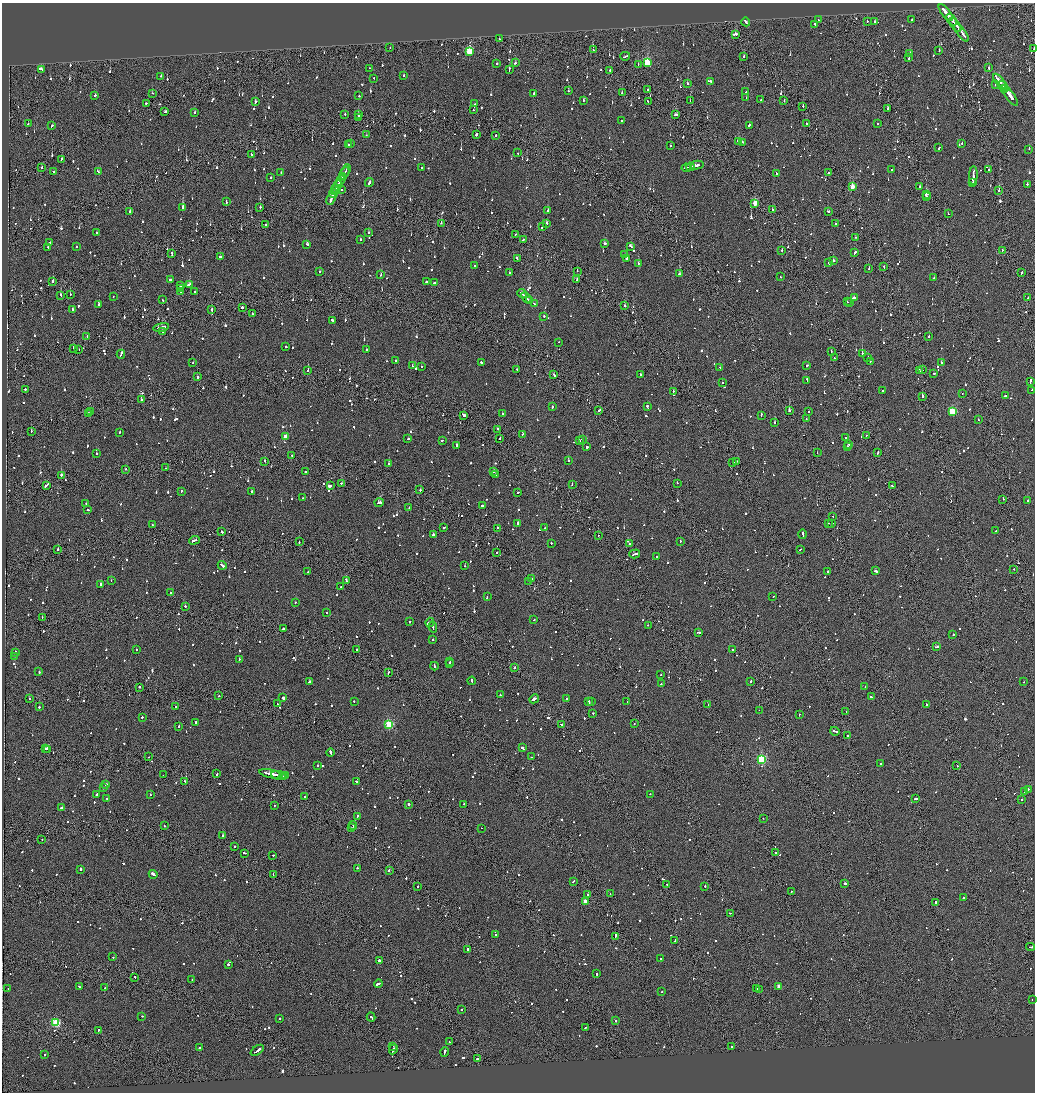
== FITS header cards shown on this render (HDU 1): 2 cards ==
NAXIS1  =                 2066
NAXIS2  =                 2180

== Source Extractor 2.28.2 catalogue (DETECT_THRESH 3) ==
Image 2066 x 2180 px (HDU 1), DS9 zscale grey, zoomed out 1/2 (1 PNG px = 2 x 2 image px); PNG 1037 x 1094 px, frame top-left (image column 2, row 2179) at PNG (2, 3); each listed source drawn as its Kron ellipse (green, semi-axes under 4 px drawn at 4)
Background -0.118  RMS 0.064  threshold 0.191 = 3 sigma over >= 5 px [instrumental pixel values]
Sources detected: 1678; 111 cannot appear on this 1/2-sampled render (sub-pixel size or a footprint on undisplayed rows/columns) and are neither listed nor drawn; of the other 1567, the 500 brightest by FLUX_AUTO listed and drawn (1067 fainter detections omitted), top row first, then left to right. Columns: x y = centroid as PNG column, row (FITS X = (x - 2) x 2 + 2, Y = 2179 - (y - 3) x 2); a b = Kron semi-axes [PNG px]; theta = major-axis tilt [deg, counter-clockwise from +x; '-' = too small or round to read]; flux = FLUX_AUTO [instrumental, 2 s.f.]
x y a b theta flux
946 12 10 2 -51 1500
818 20 2 2 - 95
912 20 2 1 - 430
951 20 7 2 -49 1400
867 21 2 1 - 220
746 22 4 2 - 250
875 22 2 2 - 140
815 25 3 2 - 160
955 25 8 1 -52 1200
962 33 10 2 -52 1600
736 34 2 2 - 420
499 39 3 1 - 230
390 48 2 1 - 100
1034 48 3 1 - 180
593 50 2 1 - 130
939 50 2 2 - 100
469 52 3 3 - 850
910 54 3 2 - 340
625 56 5 2 - 310
744 57 2 2 - 230
909 58 2 2 - 110
515 63 2 2 - 110
647 63 3 3 - 910
497 64 2 2 - 240
638 64 2 1 - 150
369 68 2 1 - 100
989 68 2 2 - 320
41 69 3 2 - 290
509 69 4 2 - 200
610 70 2 1 - 390
403 75 2 2 - 130
161 76 2 2 - 130
374 78 2 2 - 340
711 81 2 2 - 110
999 81 9 2 -53 1500
687 84 3 2 - 130
996 84 2 2 - 110
1003 86 5 2 - 1100
1005 88 4 1 - 680
647 90 2 1 - 170
568 91 2 2 - 150
746 92 2 2 - 570
152 93 2 1 - 160
534 93 2 2 - 120
622 93 2 2 - 130
95 96 2 2 - 280
359 96 2 2 - 110
1010 96 12 2 -54 1600
746 98 2 2 - 140
583 100 2 2 - 180
760 100 2 2 - 110
690 101 2 1 - 97
784 101 2 1 - 150
255 102 2 2 - 330
648 102 4 1 - 360
146 103 2 2 - 120
475 104 2 2 - 100
803 106 2 1 - 490
888 108 2 2 - 230
473 110 2 1 - 120
165 112 3 2 - 170
195 112 2 2 - 260
345 114 2 2 - 210
358 115 2 1 - 170
676 115 3 2 - 250
359 117 2 2 - 810
621 121 2 2 - 680
878 123 2 2 - 110
28 124 2 1 - 160
806 124 2 2 - 240
749 125 3 2 - 320
52 126 2 2 - 120
476 134 2 2 - 330
366 135 2 1 - 130
495 135 2 2 - 180
739 141 3 2 - 490
742 142 3 1 - 220
962 143 2 2 - 95
349 144 3 2 - 300
351 144 2 2 - 170
670 146 2 2 - 130
939 148 3 2 - 160
1029 149 2 2 - 130
517 153 2 1 - 170
251 154 2 2 - 150
62 159 3 2 - 180
697 165 6 2 14 450
42 167 2 2 - 160
421 167 2 2 - 140
690 167 4 2 - 300
686 168 5 1 - 360
988 169 2 2 - 190
892 170 2 2 - 220
53 171 2 2 - 97
346 171 6 2 65 510
98 172 4 2 - 520
281 172 2 1 - 140
344 173 6 2 62 350
776 173 2 1 - 310
828 173 2 1 - 1900
973 175 9 2 86 750
342 177 3 2 - 310
271 178 2 2 - 110
340 180 6 2 57 560
369 183 4 2 - 750
973 183 3 2 - 180
1027 184 2 2 - 280
337 187 7 2 60 440
853 187 3 2 - 270
920 187 2 2 - 270
341 189 2 2 - 97
335 191 3 2 - 220
999 191 2 1 - 210
333 193 4 1 - 330
926 194 2 2 - 870
926 197 2 2 - 130
331 199 6 2 67 440
226 202 2 2 - 110
755 203 3 2 - 320
183 207 2 2 - 860
260 207 2 2 - 140
548 210 2 2 - 370
772 210 2 2 - 220
130 211 2 2 - 270
828 211 2 2 - 540
948 214 2 1 - 250
441 223 2 2 - 120
547 223 2 2 - 300
835 224 2 2 - 390
265 225 2 1 - 230
542 227 3 2 - 180
369 232 2 2 - 110
96 233 2 2 - 110
515 234 2 2 - 100
855 237 2 1 - 270
361 239 2 2 - 150
523 240 3 2 - 210
50 242 2 1 - 110
604 243 3 2 - 170
307 244 3 2 - 190
77 246 2 2 - 160
48 247 3 2 - 380
631 247 4 2 - 240
782 250 2 1 - 210
1002 250 2 2 - 110
172 253 3 2 - 230
855 253 3 2 - 270
624 255 2 2 - 150
220 257 2 2 - 160
517 258 3 2 - 220
627 258 3 2 - 190
833 261 2 2 - 910
638 263 2 2 - 380
829 263 2 2 - 250
474 266 2 2 - 110
884 267 3 2 - 160
869 268 2 1 - 180
577 271 2 1 - 100
319 272 2 2 - 130
1022 272 3 2 - 240
509 273 2 2 - 110
381 274 3 2 - 170
679 274 3 2 - 160
780 277 2 2 - 170
934 278 2 1 - 320
171 280 3 2 - 160
577 280 2 2 - 390
53 281 2 2 - 640
426 282 2 2 - 780
434 283 2 2 - 230
189 284 4 2 - 360
180 286 2 2 - 480
181 289 3 2 - 330
181 292 3 2 - 200
195 292 2 2 - 110
70 294 2 2 - 120
522 294 5 2 - 350
61 295 3 2 - 120
113 297 2 1 - 96
854 297 2 2 - 130
526 298 6 2 -45 440
1028 298 2 1 - 120
163 300 2 2 - 100
530 301 3 1 - 160
847 302 2 2 - 220
850 303 2 1 - 100
98 304 2 2 - 270
534 304 3 2 - 450
624 306 2 2 - 720
242 307 3 2 - 480
72 309 2 2 - 290
211 309 2 2 - 620
252 314 2 2 - 180
544 316 3 2 - 120
332 320 3 2 - 450
161 327 8 2 11 490
162 331 2 2 - 910
87 336 2 2 - 100
929 336 2 2 - 170
559 342 2 1 - 170
285 347 2 2 - 120
74 349 3 1 - 180
366 349 2 2 - 140
79 350 2 1 - 95
831 351 2 1 - 140
121 354 4 2 - 250
862 354 2 2 - 1300
867 357 2 2 - 160
834 358 3 2 - 210
395 361 2 2 - 550
193 362 2 2 - 110
870 362 2 2 - 150
481 363 3 2 - 170
941 363 2 2 - 140
807 365 3 2 - 130
412 366 2 2 - 130
422 367 2 2 - 130
720 367 2 1 - 130
517 369 2 2 - 110
308 370 2 1 - 260
923 370 2 1 - 290
920 371 4 2 - 600
934 373 2 1 - 120
554 375 3 2 - 160
640 375 2 2 - 130
197 377 2 2 - 170
807 380 4 2 - 310
1030 381 4 1 - 300
722 382 2 1 - 140
25 389 2 2 - 160
883 390 2 2 - 220
1032 390 2 2 - 130
673 391 2 2 - 110
962 393 2 2 - 100
922 396 2 2 - 300
1005 396 3 2 - 130
141 399 2 2 - 100
552 407 2 2 - 110
647 407 3 2 - 190
599 410 4 2 - 290
789 410 2 1 - 1100
91 411 2 1 - 190
808 412 2 1 - 110
952 412 3 3 - 880
88 414 2 2 - 440
502 414 2 2 - 110
464 415 4 2 - 400
761 415 3 2 - 310
806 419 2 2 - 100
978 420 2 1 - 96
774 422 2 2 - 300
498 429 3 2 - 430
31 431 2 2 - 110
120 432 2 2 - 120
522 434 2 2 - 98
866 435 2 2 - 110
285 437 3 2 - 200
845 437 2 2 - 100
500 438 2 2 - 580
408 439 2 2 - 160
582 439 2 2 - 200
442 440 2 2 - 100
579 441 2 2 - 270
456 445 2 2 - 650
849 445 2 2 - 200
587 447 2 2 - 280
847 447 2 2 - 140
96 453 2 2 - 170
817 453 2 1 - 100
878 453 2 2 - 220
291 455 2 2 - 160
568 460 2 2 - 740
264 461 2 2 - 200
736 461 3 2 - 210
733 462 2 2 - 210
389 464 2 2 - 170
165 468 2 1 - 230
126 469 2 1 - 240
306 472 2 2 - 200
493 472 2 2 - 830
61 475 2 2 - 860
495 475 2 2 - 140
341 483 2 2 - 140
677 483 2 1 - 200
572 484 2 1 - 160
46 485 4 2 - 290
330 486 3 2 - 960
892 486 2 2 - 110
420 490 2 2 - 220
181 491 2 2 - 170
252 491 2 2 - 150
518 492 2 1 - 150
303 498 2 2 - 120
1003 499 2 2 - 280
1028 501 2 2 - 610
379 503 4 2 - 510
86 504 2 2 - 110
482 506 2 2 - 220
409 508 2 1 - 100
88 510 2 2 - 100
833 516 2 1 - 140
517 523 3 2 - 330
832 523 2 2 - 180
828 524 2 2 - 120
152 525 2 1 - 120
444 528 2 1 - 1900
497 528 2 2 - 98
544 528 2 1 - 100
222 531 3 2 - 360
996 531 2 2 - 110
803 534 5 2 - 280
433 535 2 2 - 300
598 535 2 2 - 150
194 540 5 2 - 340
680 541 2 2 - 96
299 542 2 1 - 120
551 543 2 2 - 250
630 544 2 2 - 110
58 549 2 2 - 300
800 549 2 1 - 370
497 552 2 2 - 190
635 554 5 2 - 530
656 557 2 2 - 130
222 565 4 2 - 350
465 566 2 1 - 100
1014 569 2 2 - 98
828 571 2 2 - 250
875 571 3 2 - 400
308 572 2 2 - 100
531 578 2 1 - 120
111 580 2 2 - 140
346 580 3 2 - 150
528 581 2 1 - 170
100 584 3 2 - 1400
341 587 2 2 - 130
171 593 2 2 - 130
487 597 2 2 - 390
773 597 2 2 - 130
295 602 2 1 - 130
185 606 2 2 - 240
327 613 2 2 - 160
42 617 2 1 - 120
533 620 2 2 - 220
409 622 2 1 - 150
430 622 5 2 - 1000
648 625 2 2 - 100
433 627 5 2 - 430
283 629 2 2 - 760
698 632 4 2 - 180
953 634 2 2 - 140
433 639 2 2 - 340
936 647 4 2 - 600
357 649 2 2 - 140
733 649 2 2 - 130
136 650 2 2 - 150
16 652 2 2 - 130
14 656 2 1 - 210
240 659 2 1 - 120
450 661 3 2 - 200
450 664 2 2 - 160
434 666 4 2 - 200
514 668 2 1 - 550
39 672 3 2 - 140
388 673 2 2 - 170
661 675 2 2 - 110
309 681 3 2 - 120
472 681 4 2 - 260
751 681 2 2 - 500
1024 682 2 2 - 150
661 684 2 1 - 430
865 686 2 2 - 210
139 687 2 1 - 130
500 695 2 2 - 170
219 696 2 2 - 110
871 697 3 2 - 140
29 698 2 1 - 140
283 698 2 2 - 710
566 698 2 2 - 120
534 699 5 2 - 500
354 701 2 2 - 210
589 701 2 2 - 200
592 702 2 2 - 170
627 702 2 1 - 96
277 704 3 2 - 120
708 705 2 1 - 140
926 705 2 2 - 270
176 706 2 2 - 130
39 707 2 2 - 170
759 710 2 1 - 96
846 712 2 1 - 270
593 713 2 2 - 110
799 715 2 2 - 110
142 717 2 2 - 280
196 722 2 2 - 190
389 724 3 3 - 1100
562 724 2 2 - 410
634 724 2 1 - 110
179 726 2 2 - 240
835 731 5 2 - 330
848 736 2 1 - 390
46 748 2 1 - 120
522 748 3 2 - 290
48 749 3 1 - 270
331 753 4 2 - 270
149 757 2 1 - 150
531 757 2 1 - 120
761 759 3 3 - 1400
880 764 2 2 - 870
318 765 2 2 - 180
957 766 2 1 - 170
217 773 3 1 - 140
270 774 11 2 -11 760
163 775 2 1 - 110
278 775 7 2 -12 570
284 776 3 2 - 280
286 776 2 2 - 150
185 781 2 2 - 160
356 781 2 2 - 160
106 785 2 2 - 180
103 787 2 2 - 99
1028 789 3 2 - 100
1024 791 2 2 - 360
96 794 2 2 - 100
650 794 2 1 - 100
150 795 2 2 - 120
305 796 2 2 - 230
107 798 2 2 - 110
915 799 3 2 - 160
1021 799 2 2 - 190
464 804 2 2 - 110
409 805 2 2 - 760
274 806 2 1 - 150
62 807 3 2 - 360
357 816 3 2 - 210
763 818 2 1 - 140
353 825 4 2 - 150
164 826 2 2 - 95
352 828 2 1 - 120
481 828 2 1 - 100
223 835 2 2 - 200
42 840 2 1 - 120
235 847 2 2 - 190
245 853 3 2 - 180
775 853 2 2 - 110
273 855 2 2 - 120
357 868 2 2 - 310
81 869 2 2 - 260
389 871 2 2 - 220
153 874 5 2 - 400
273 874 2 1 - 130
573 881 3 2 - 140
845 883 3 2 - 790
667 884 3 2 - 150
705 886 2 2 - 540
418 887 2 1 - 250
791 891 2 2 - 120
610 894 2 1 - 100
588 895 2 2 - 310
964 898 2 2 - 110
585 902 3 2 - 310
935 903 3 1 - 280
730 913 2 2 - 190
495 934 2 2 - 110
615 937 4 1 - 400
675 940 2 2 - 150
1030 947 4 1 - 370
468 949 2 2 - 720
113 957 2 2 - 100
660 958 2 2 - 460
379 960 2 2 - 2300
228 964 2 2 - 240
597 974 2 2 - 250
135 977 2 1 - 140
192 980 2 1 - 120
378 984 4 2 - 330
79 987 4 2 - 200
779 987 3 2 - 160
8 988 2 2 - 160
105 988 3 2 - 180
757 988 2 2 - 98
759 989 2 1 - 110
662 991 2 1 - 130
1032 1000 2 1 - 310
462 1010 2 2 - 230
142 1016 2 1 - 100
371 1017 4 2 - 230
279 1018 2 2 - 140
615 1021 2 2 - 170
56 1023 3 3 - 1200
585 1028 3 2 - 210
98 1030 3 2 - 150
449 1042 3 2 - 160
393 1046 2 1 - 270
732 1046 2 1 - 180
199 1048 2 2 - 320
393 1049 5 2 - 620
257 1050 7 2 36 630
444 1052 5 2 - 300
44 1055 2 2 - 150
477 1059 3 2 - 280
At the frame edge (FLAGS 8, measured only in part): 1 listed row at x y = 1034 48
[1067 fainter detections neither listed nor drawn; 111 sub-pixel or undisplayed-footprint detections neither listed nor drawn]